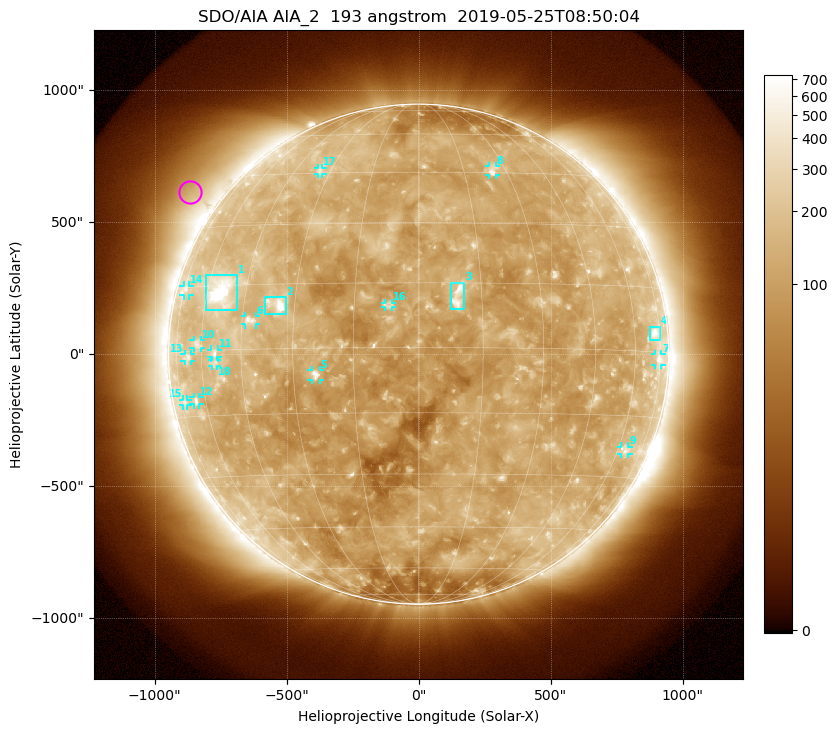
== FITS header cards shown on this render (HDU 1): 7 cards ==
TELESCOP= 'SDO/AIA'
INSTRUME= 'AIA_2'
WAVELNTH=                  193
WAVEUNIT= 'angstrom'
DATE-OBS= '2019-05-25T08:50:04.84'
CTYPE1  = 'HPLN-TAN'
CTYPE2  = 'HPLT-TAN'

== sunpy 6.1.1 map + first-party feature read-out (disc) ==
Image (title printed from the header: SDO/AIA AIA_2  193 angstrom  2019-05-25T08:50:04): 1024 x 1024 px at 2.4 arcsec/px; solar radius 947 arcsec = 395 px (full disc in frame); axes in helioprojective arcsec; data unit not stated in the header (colour bar unlabelled)
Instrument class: DISC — disc imager (sunpy class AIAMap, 193 A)
Bright regions (active regions / flare kernels): reference = the median radial profile (limb darkening/brightening removed); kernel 9 px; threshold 5 sigma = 181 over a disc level ~110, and >= 1.15x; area >= 12 px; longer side >= 9 px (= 22 arcsec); searched inside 0.97 R_sun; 18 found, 18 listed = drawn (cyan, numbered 1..; 14 of them under ~33 arcsec drawn as corner ticks so the feature stays visible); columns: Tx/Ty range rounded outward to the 5 arcsec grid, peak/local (2 s.f.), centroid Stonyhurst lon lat
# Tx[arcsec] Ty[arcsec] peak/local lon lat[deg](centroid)
1 -810..-685 165..300 25 -54 +14
2 -585..-505 150..215 8.5 -35 +10
3 120..175 170..270 6 +9 +12
4 875..915 55..105 4.7 +71 +4
5 -405..-375 -95..-60 6.4 -24 -6
6 -660..-615 110..145 4.4 -42 +7
7 895..920 -40..0 3.7 +74 -2
8 265..295 680..715 3.7 +25 +46
9 765..795 -380..-350 3 +64 -23
10 -855..-825 25..55 2.9 -62 +2
11 -785..-760 -15..20 3.3 -54 -1
12 -855..-830 -190..-160 3 -65 -11
13 -885..-865 -30..0 2.7 -67 -1
14 -890..-865 220..260 2.5 -73 +14
15 -895..-875 -195..-170 2.4 -72 -12
16 -130..-100 180..195 3.7 -7 +10
17 -385..-365 685..705 2.7 -34 +46
18 -785..-760 -45..-20 2.7 -54 -3
Off-limb structures (1.02-1.3 R_sun): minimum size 162 px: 7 found; the strongest spans PA ~35..70 deg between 1.02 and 1.3 R_sun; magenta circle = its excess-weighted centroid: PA ~55 deg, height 1.12 R_sun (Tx ~-865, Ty ~615 arcsec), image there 2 x the reference